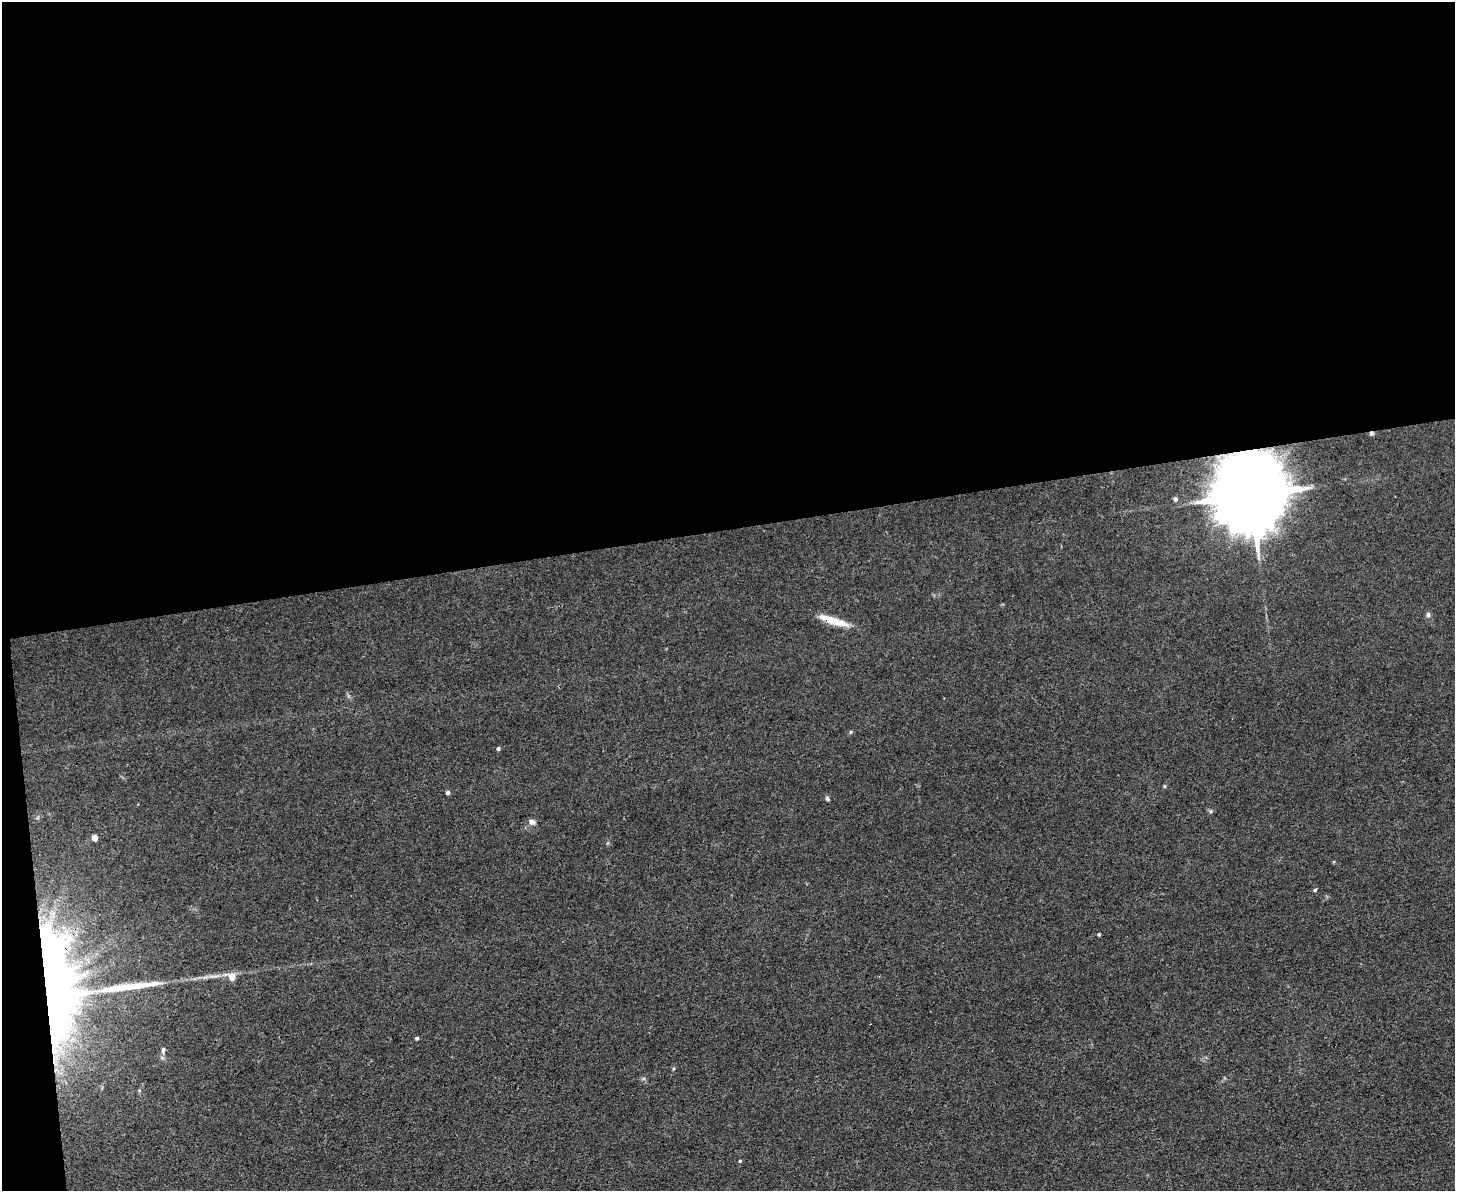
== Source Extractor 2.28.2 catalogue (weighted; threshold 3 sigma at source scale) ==
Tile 1 of 3 x 4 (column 1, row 1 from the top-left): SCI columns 131-1583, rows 3569-4757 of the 4732 x 4757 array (HDU 1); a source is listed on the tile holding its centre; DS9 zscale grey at full resolution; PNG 1457 x 1193 px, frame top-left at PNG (2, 2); no overlay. Shown black and unused: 46% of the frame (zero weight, under 3 of 4 exposures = <1% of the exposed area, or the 3 px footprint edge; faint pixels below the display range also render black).
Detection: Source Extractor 2.28.2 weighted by HDU 2 'WHT'; one run over the whole footprint, this tile lists its part. Background 0.0426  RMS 0.0052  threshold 0.0232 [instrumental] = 3 sigma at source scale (4.5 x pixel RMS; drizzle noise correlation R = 1.50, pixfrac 1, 0.05/0.05 arcsec/px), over >= 5 px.
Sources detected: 22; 1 cosmic-ray / hot-pixel residue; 1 long thin detection or spike segment (spike, bleed or trail) — not listed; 2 inside a brighter listed object's ellipse — not listed separately; the other 18 listed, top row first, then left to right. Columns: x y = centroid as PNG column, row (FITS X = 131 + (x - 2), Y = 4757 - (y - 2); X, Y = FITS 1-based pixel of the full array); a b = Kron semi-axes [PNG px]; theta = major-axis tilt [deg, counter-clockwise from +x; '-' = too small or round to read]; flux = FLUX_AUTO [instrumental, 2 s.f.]
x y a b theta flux
1251 496 23 18 -89 7400
1175 499 5 5 - 1.2
1428 615 7 5 -89 1.3
841 623 22 9 -20 6.6
498 749 4 4 - 0.96
1165 786 5 3 - 0.55
448 792 4 4 - 1.5
827 799 7 4 -63 0.84
1211 811 6 4 -89 0.74
532 822 9 6 -25 2.1
95 837 5 4 - 5.6
1315 890 4 4 - 0.67
1099 934 4 3 - 0.62
232 977 6 6 - 5.8
56 989 90 33 -85 510
417 1038 5 4 - 0.83
163 1050 8 5 80 1.2
740 1161 4 3 - 0.51
Overlapping masked pixels (flux is a lower limit): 2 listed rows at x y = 1251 496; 56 989